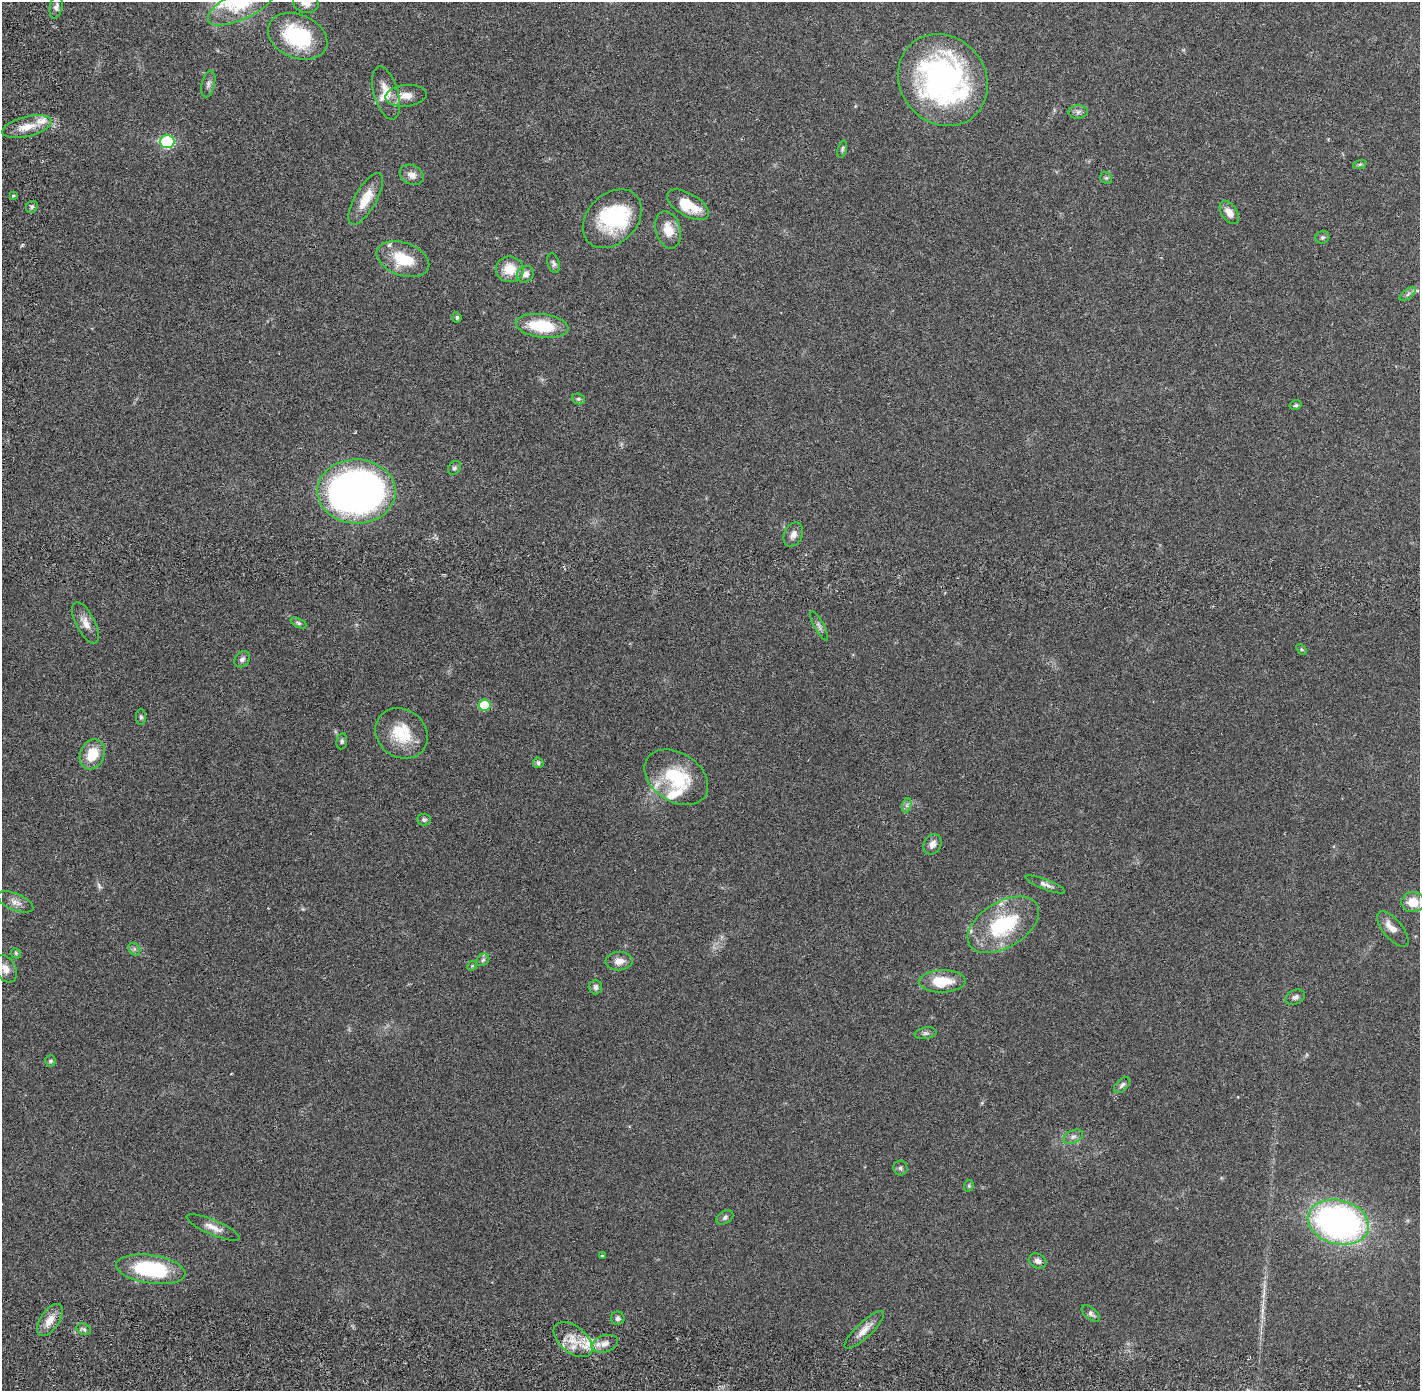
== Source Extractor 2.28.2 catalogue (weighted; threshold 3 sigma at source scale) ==
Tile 10 of 4 x 4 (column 2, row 3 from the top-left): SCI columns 1502-2919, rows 1493-2881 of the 5842 x 5871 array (HDU 1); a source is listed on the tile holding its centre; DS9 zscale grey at full resolution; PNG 1422 x 1393 px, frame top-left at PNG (2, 2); each listed source drawn as its Kron ellipse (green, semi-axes under 4 px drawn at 4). Nothing masked; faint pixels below the display range render black.
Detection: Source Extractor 2.28.2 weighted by HDU 2 'WHT'; one run over the whole footprint, this tile lists its part. Background 0.0208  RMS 0.0032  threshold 0.013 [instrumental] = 3 sigma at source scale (4.09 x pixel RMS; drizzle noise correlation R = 1.36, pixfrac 0.8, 0.05/0.05 arcsec/px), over >= 5 px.
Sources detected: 94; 1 too faint to see at this stretch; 1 inside a brighter object's white glare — neither listed nor drawn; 9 inside a brighter listed object's ellipse — not listed separately; the other 83 listed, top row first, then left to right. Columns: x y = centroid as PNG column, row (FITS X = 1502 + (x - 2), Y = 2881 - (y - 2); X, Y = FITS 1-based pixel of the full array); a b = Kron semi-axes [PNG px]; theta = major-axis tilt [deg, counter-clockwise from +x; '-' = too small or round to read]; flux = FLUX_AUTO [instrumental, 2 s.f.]
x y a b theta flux
306 3 13 9 -13 1.4
242 5 37 14 26 6.3
56 7 12 6 79 0.88
298 36 31 21 -24 16
943 80 48 43 -51 52
208 84 13 6 76 0.77
386 93 27 12 -74 3.3
406 96 21 10 6 2.3
1078 112 10 6 1 0.72
27 127 25 10 14 3.3
167 141 7 6 - 18
842 149 9 4 73 0.36
1360 164 7 4 18 0.3
412 175 12 9 -27 1.3
1106 178 6 5 - 0.37
13 196 3 3 - 0.23
366 199 29 11 60 4.3
688 205 23 11 -30 5.5
32 207 6 5 - 0.41
1229 212 13 7 -57 1.7
612 219 33 24 45 15
668 230 19 12 -74 2.9
1322 237 7 6 - 0.41
403 259 27 16 -20 6.8
553 263 10 6 -72 0.56
510 269 14 13 - 3.9
525 274 9 7 40 1.2
1408 294 9 4 37 0.55
457 317 5 4 - 0.35
542 326 26 11 -7 9
578 399 7 5 -20 0.32
1296 405 6 4 14 0.31
454 468 7 6 - 0.42
356 491 39 32 -1 110
793 535 13 9 64 1.2
86 623 22 9 -63 1.9
298 623 8 4 -25 0.4
819 626 16 4 -62 0.73
1302 649 6 4 -46 0.24
242 659 9 7 47 0.62
484 705 6 5 - 6.9
141 717 8 5 -90 0.39
402 733 27 23 -37 7
342 741 8 5 80 0.4
92 754 15 12 65 5
538 763 5 5 - 0.49
676 777 35 24 -33 12
907 805 7 4 72 0.5
424 819 7 6 - 0.46
933 844 11 8 59 1.3
1045 884 21 5 -21 0.87
15 902 19 8 -23 1.4
1413 902 11 10 - 3.4
1003 925 39 22 31 15
1393 929 21 9 -50 1.7
134 949 7 5 -47 0.47
16 953 5 4 - 0.27
483 960 7 5 44 0.42
619 961 13 9 3 1.6
472 966 5 4 - 0.24
5 969 15 10 -59 1.7
942 981 23 11 1 5.7
595 987 7 6 - 0.65
1295 997 10 7 26 0.66
926 1033 11 6 8 0.62
50 1061 6 5 - 0.43
1122 1085 10 5 45 0.59
1073 1137 10 6 22 0.81
900 1168 7 7 - 0.56
969 1186 6 4 71 0.31
725 1217 9 6 34 0.52
1338 1222 31 22 -15 71
213 1227 28 7 -23 1.8
602 1255 3 3 - 0.4
1038 1261 9 7 -25 0.86
151 1269 35 14 -8 17
1091 1314 11 5 -39 0.61
618 1318 7 6 - 0.58
50 1320 18 9 56 2.2
84 1329 7 5 -21 0.46
864 1330 26 7 43 2
573 1340 22 13 -39 3.8
605 1344 13 8 16 1.5
Isophote crosses this tile's border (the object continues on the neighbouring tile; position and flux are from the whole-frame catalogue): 2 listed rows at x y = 306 3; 242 5